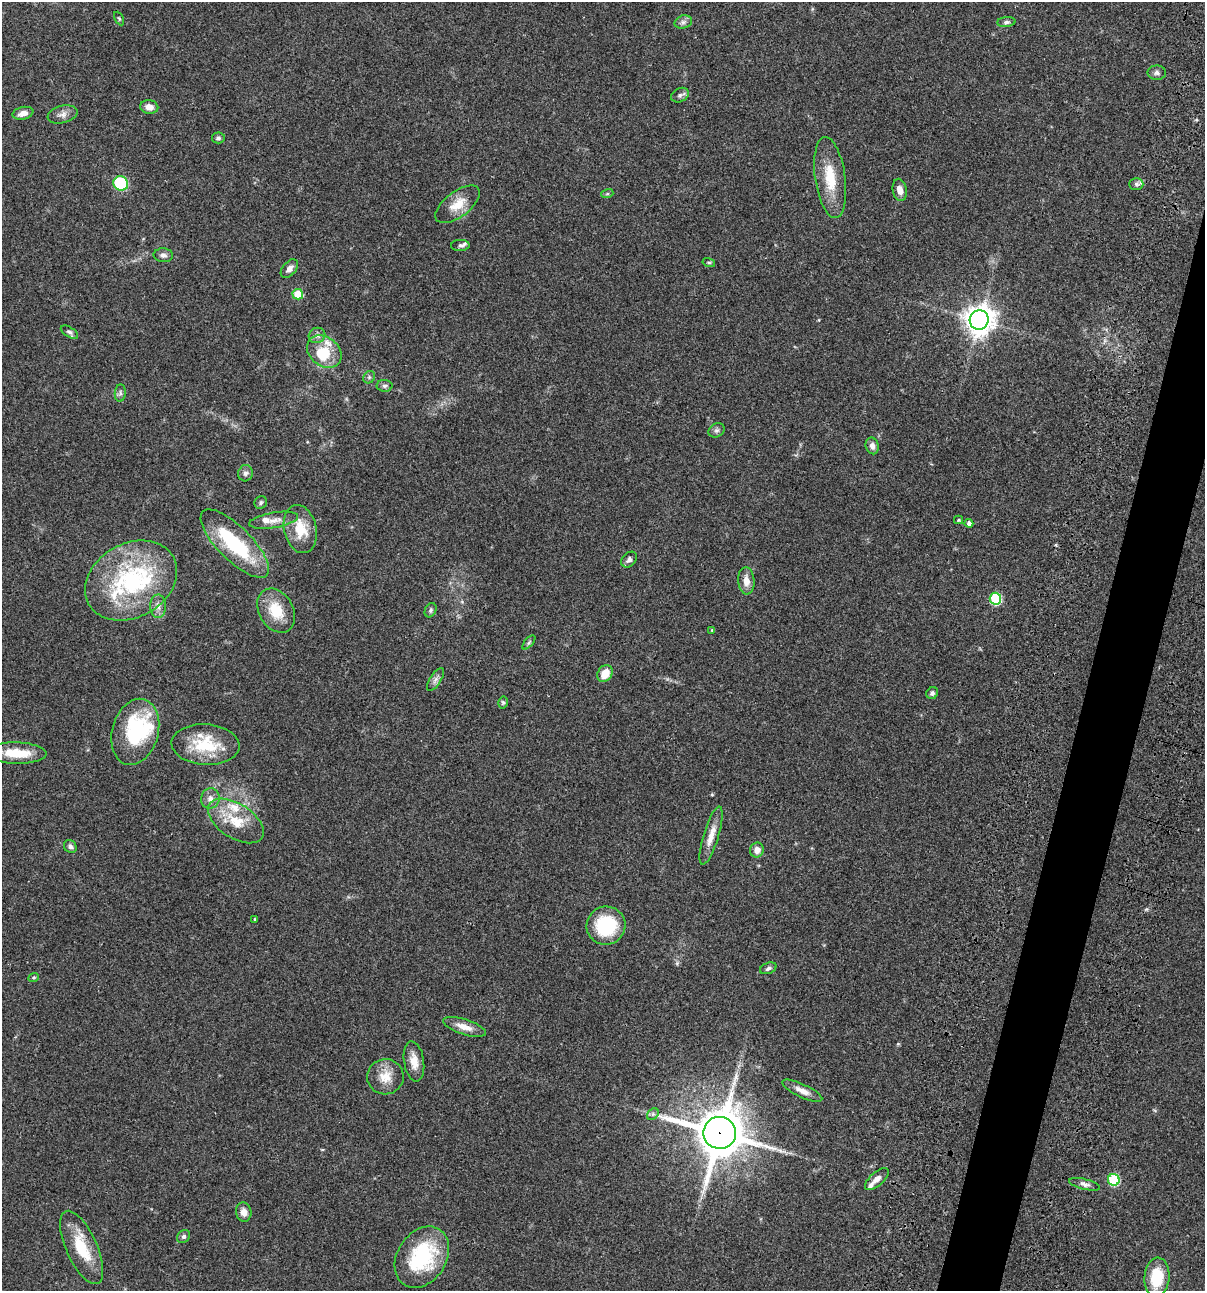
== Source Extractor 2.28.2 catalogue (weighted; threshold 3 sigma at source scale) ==
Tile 10 of 4 x 4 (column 2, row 3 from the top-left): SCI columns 1438-2640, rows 1408-2696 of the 5405 x 5390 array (HDU 1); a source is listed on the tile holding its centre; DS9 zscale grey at full resolution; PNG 1207 x 1293 px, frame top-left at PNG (2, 2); each listed source drawn as its Kron ellipse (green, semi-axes under 4 px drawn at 4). Shown black and unused: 4% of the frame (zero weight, under 3 of 4 exposures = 9% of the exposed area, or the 3 px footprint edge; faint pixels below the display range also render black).
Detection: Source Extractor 2.28.2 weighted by HDU 2 'WHT'; one run over the whole footprint, this tile lists its part. Background 0.0467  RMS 0.0052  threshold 0.0236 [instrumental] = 3 sigma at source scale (4.5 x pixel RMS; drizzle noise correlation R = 1.50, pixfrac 1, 0.05/0.05 arcsec/px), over >= 5 px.
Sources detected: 87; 4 inside a brighter object's white glare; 1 cosmic-ray / hot-pixel residue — neither listed nor drawn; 7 inside a brighter listed object's ellipse — not listed separately; the other 75 listed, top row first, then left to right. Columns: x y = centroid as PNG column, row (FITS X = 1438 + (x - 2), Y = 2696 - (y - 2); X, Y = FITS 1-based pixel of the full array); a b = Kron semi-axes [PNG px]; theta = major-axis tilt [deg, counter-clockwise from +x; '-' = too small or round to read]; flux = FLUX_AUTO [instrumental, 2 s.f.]
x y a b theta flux
119 18 7 4 -63 0.7
683 22 9 6 16 1.7
1006 22 9 5 5 1.1
1157 73 9 7 -2 1.7
680 95 9 6 28 1.5
149 107 9 6 -8 3.7
23 113 10 6 12 3.5
63 114 15 8 14 3
218 138 6 5 - 1.1
830 178 41 15 -82 16
121 183 7 7 - 26
1136 184 7 6 - 1.3
900 190 11 7 -78 3.4
607 194 6 4 18 0.66
458 204 26 12 37 8.7
460 245 9 5 2 1.3
163 255 9 7 -4 1.8
709 263 6 4 -14 0.79
289 269 11 6 48 2.7
298 294 5 5 - 11
979 320 9 9 - 590
69 332 10 5 -32 1.2
317 335 8 7 - 1.9
324 352 19 14 -39 10
369 377 6 5 - 0.98
385 386 8 6 2 1.1
120 393 8 5 84 1.3
717 430 8 6 30 1.4
872 446 8 6 -76 2.2
245 473 8 7 - 1.7
261 502 7 6 - 1
274 520 25 7 10 4.6
959 520 4 4 - 0.54
969 523 4 4 - 1.7
300 529 24 16 -78 13
235 544 45 17 -45 37
629 560 9 6 47 1.6
131 580 48 36 29 63
746 581 13 8 -86 4.4
995 599 6 6 - 36
158 606 12 8 89 2.9
431 610 7 5 65 1.1
276 611 23 17 -59 14
712 630 3 3 - 0.55
529 642 8 4 48 0.85
605 674 9 7 58 7.3
435 680 13 5 57 2
932 693 6 5 - 1.2
503 702 6 4 77 0.78
135 732 34 23 74 39
206 745 34 20 -3 21
17 753 30 10 -1 14
210 799 10 9 - 3
236 821 31 17 -33 15
711 836 30 7 73 6.1
70 846 7 6 - 1.6
757 850 7 6 - 3.2
254 919 4 3 - 0.37
606 926 19 19 - 29
768 968 8 5 21 1.4
34 977 5 3 - 0.54
464 1027 22 7 -18 5.3
414 1061 20 10 -81 5.7
385 1077 18 17 - 8.1
802 1091 22 6 -25 4.1
653 1114 6 5 - 1.1
720 1133 16 16 - 2200
877 1179 15 6 42 3.2
1114 1180 6 5 - 34
1085 1184 16 5 -14 2.1
244 1212 9 7 -80 3
184 1236 7 6 - 1.2
82 1247 39 15 -66 18
422 1257 33 24 58 41
1157 1277 20 12 86 18
Overlapping masked pixels (flux is a lower limit): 1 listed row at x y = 720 1133